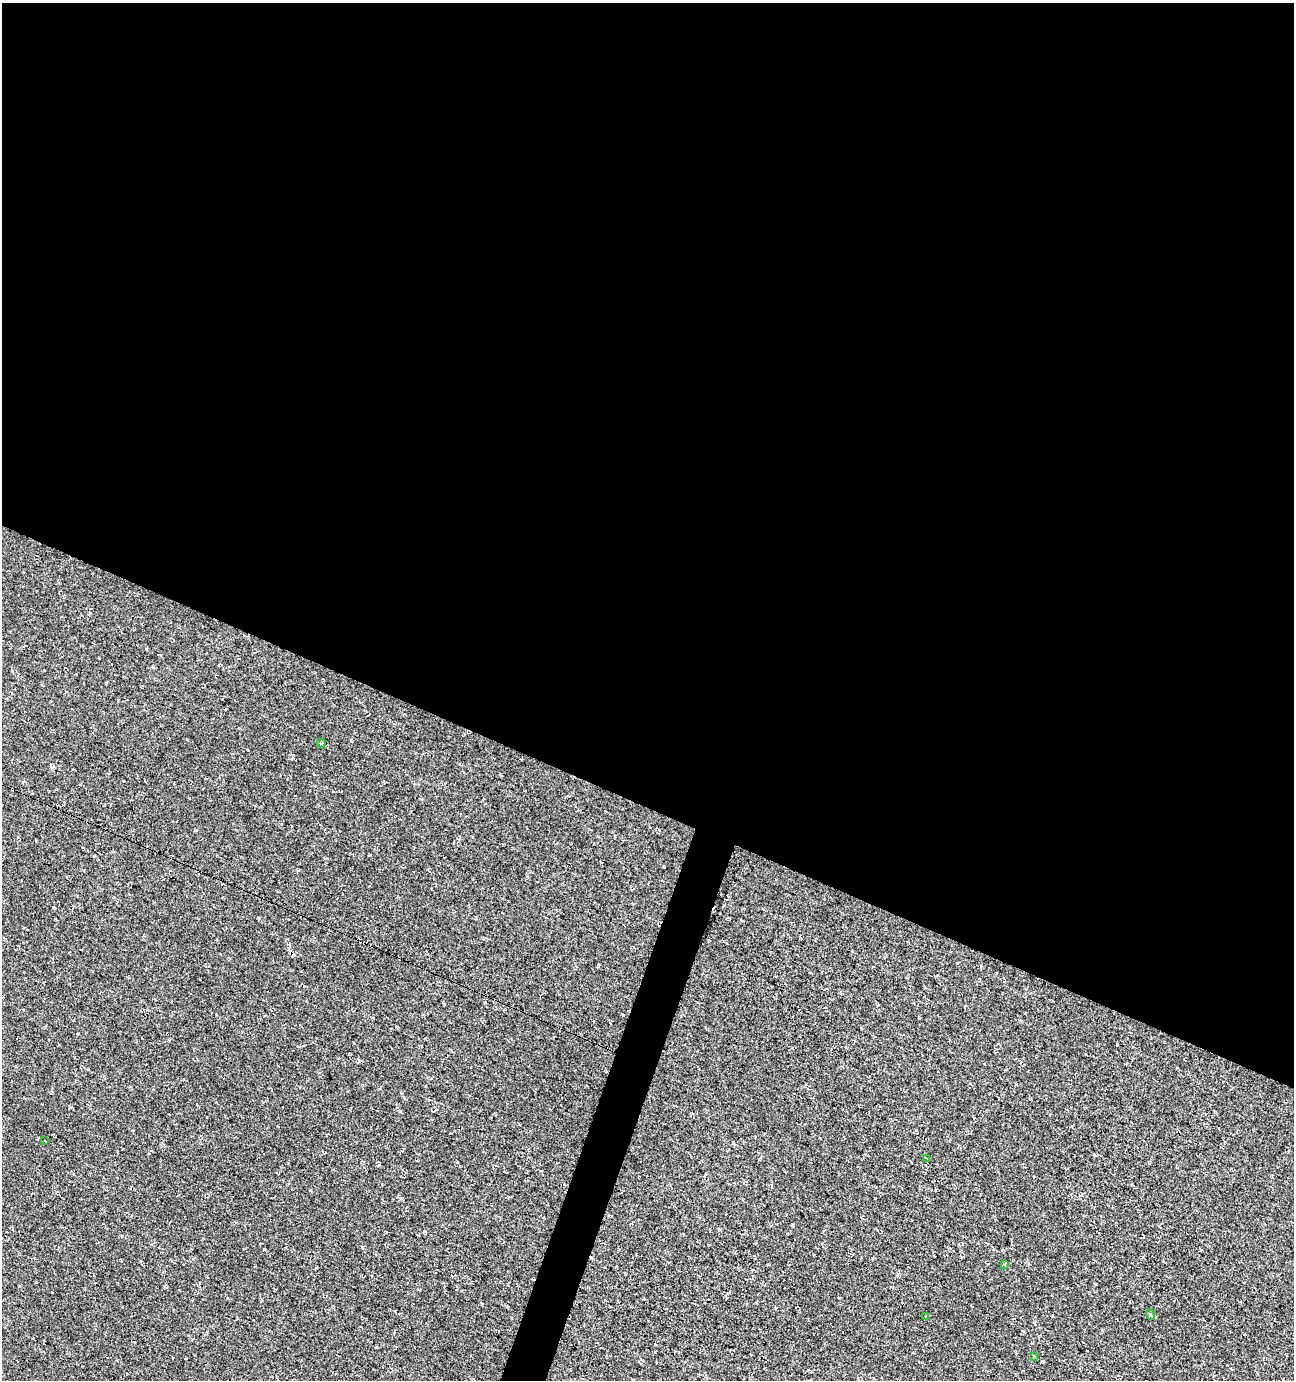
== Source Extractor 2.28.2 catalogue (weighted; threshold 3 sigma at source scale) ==
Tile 3 of 4 x 4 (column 3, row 1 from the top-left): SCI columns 2801-4092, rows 4142-5519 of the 5661 x 5522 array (HDU 1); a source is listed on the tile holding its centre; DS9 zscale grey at full resolution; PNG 1296 x 1382 px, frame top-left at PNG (2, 3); each listed source drawn as its Kron ellipse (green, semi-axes under 4 px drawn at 4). Shown black and unused: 60% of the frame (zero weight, under 3 of 4 exposures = <1% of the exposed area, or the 3 px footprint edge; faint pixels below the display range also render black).
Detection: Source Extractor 2.28.2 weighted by HDU 2 'WHT'; one run over the whole footprint, this tile lists its part. Background -0.0179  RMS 0.0061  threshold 0.0274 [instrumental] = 3 sigma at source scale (4.5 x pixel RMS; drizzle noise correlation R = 1.50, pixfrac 1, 0.0396/0.0396 arcsec/px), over >= 5 px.
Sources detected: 7; all 7 listed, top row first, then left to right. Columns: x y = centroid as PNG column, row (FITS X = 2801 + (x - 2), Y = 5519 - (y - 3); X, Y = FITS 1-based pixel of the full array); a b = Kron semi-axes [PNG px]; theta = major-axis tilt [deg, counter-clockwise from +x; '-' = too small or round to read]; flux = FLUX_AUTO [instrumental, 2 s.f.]
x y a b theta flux
321 743 4 3 - 0.56
45 1141 3 2 - 0.36
926 1158 3 2 - 0.41
1005 1264 4 2 - 0.52
1151 1315 5 3 - 0.61
925 1316 3 3 - 0.4
1034 1356 3 3 - 0.45